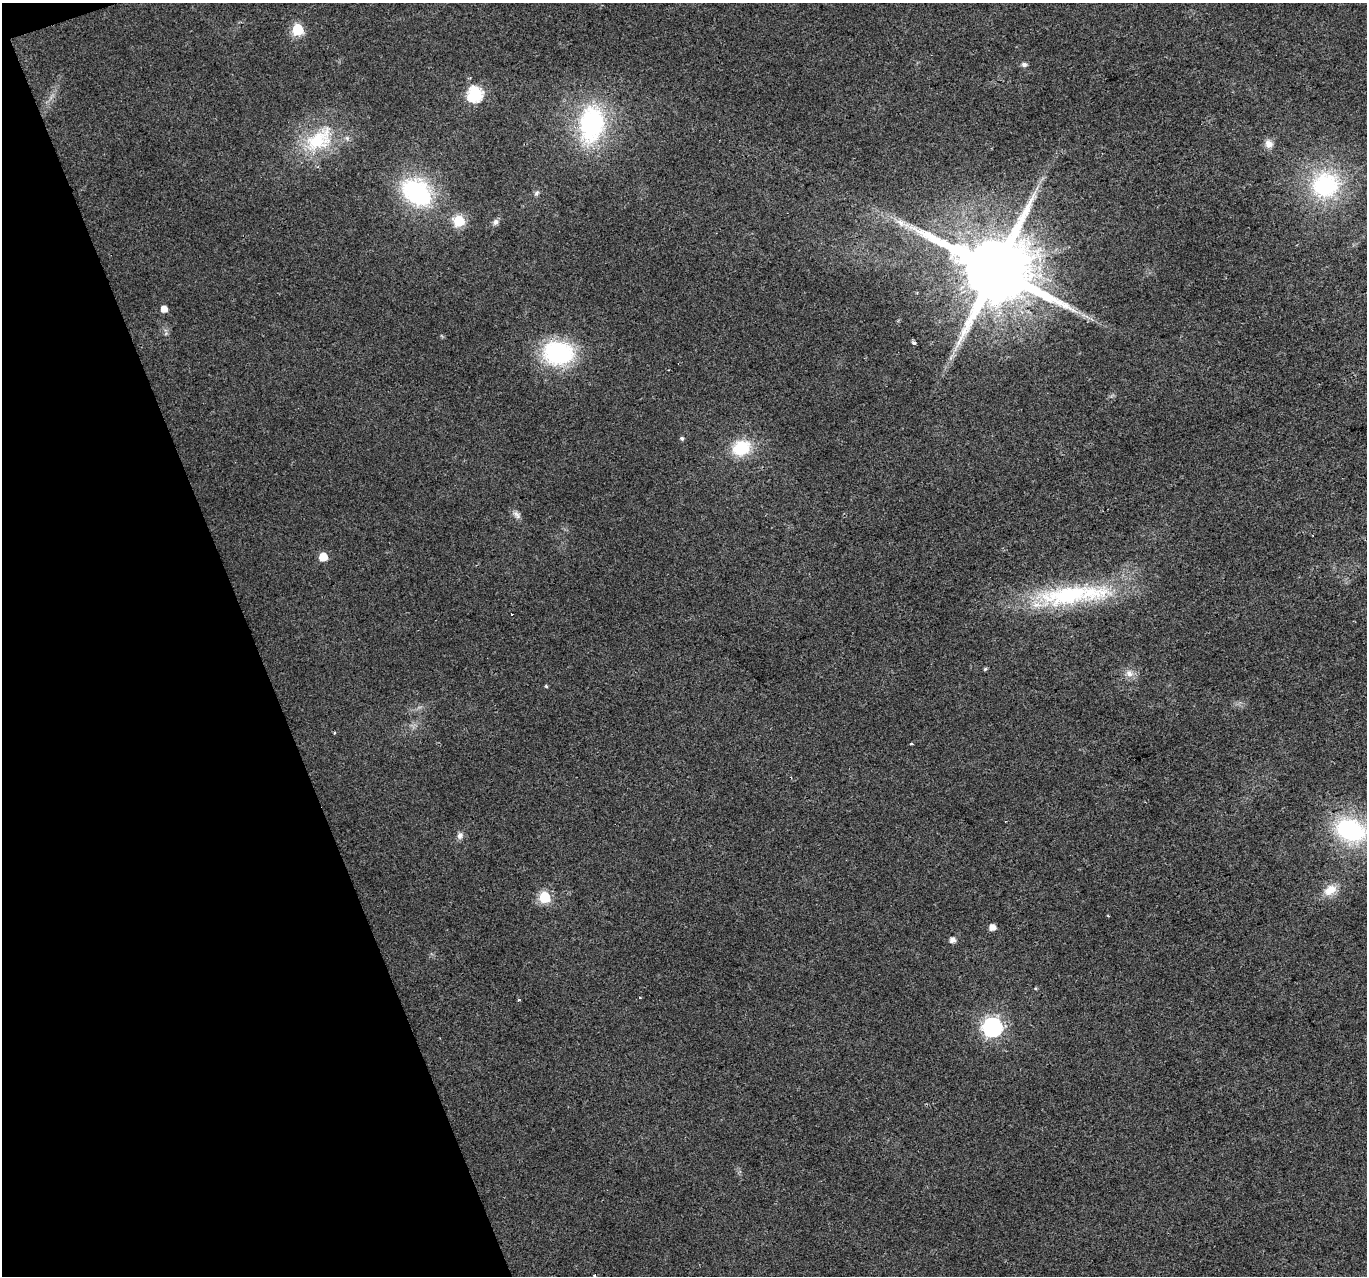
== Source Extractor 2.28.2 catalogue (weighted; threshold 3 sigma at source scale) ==
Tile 5 of 4 x 4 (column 1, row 2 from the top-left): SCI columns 2-1366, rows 2675-3948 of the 5461 x 5294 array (HDU 1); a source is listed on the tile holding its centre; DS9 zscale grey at full resolution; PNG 1369 x 1278 px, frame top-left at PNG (2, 3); no overlay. Shown black and unused: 19% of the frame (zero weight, under 2 of 3 exposures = <1% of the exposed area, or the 3 px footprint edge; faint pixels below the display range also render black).
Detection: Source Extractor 2.28.2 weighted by HDU 2 'WHT'; one run over the whole footprint, this tile lists its part. Background 0.0183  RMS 0.0061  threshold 0.0273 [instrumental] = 3 sigma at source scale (4.5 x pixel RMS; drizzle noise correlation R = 1.50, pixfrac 1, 0.0396/0.0396 arcsec/px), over >= 5 px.
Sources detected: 38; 1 cosmic-ray / hot-pixel residue — not listed; the other 37 listed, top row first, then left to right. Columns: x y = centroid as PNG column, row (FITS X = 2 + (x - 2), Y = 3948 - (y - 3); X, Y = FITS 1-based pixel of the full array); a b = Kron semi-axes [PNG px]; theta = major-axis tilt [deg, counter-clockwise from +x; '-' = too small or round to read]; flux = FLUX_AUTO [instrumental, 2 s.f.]
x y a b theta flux
298 30 6 6 - 48
1024 64 6 5 - 2.2
475 94 7 7 - 110
591 124 41 28 83 83
319 140 49 28 37 44
1269 144 11 10 - 4.3
1325 185 32 28 22 67
417 192 29 20 -38 86
537 193 8 5 53 1.4
459 221 6 6 - 46
495 222 8 6 60 2.2
901 223 15 8 -39 5.5
995 270 21 18 -6 8800
164 309 5 5 - 5.9
914 343 3 3 - 4
558 353 29 22 -5 74
682 438 5 5 - 1.2
741 448 19 15 23 26
517 515 13 7 -37 2.7
323 557 6 5 - 14
1073 595 109 23 6 85
512 614 3 2 - 0.64
985 669 6 4 43 0.81
1129 673 11 9 -53 4.3
546 686 4 3 - 0.86
334 733 4 3 - 0.54
911 744 3 3 - 1.1
1350 830 31 22 -21 71
460 835 9 7 67 2.6
1330 890 19 12 33 9
545 897 6 6 - 48
992 927 5 5 - 5.6
952 940 5 5 - 3.9
640 998 3 2 - 0.57
519 1000 3 3 - 1
992 1027 7 7 - 260
595 1275 3 3 - 1.4
Isophote crosses this tile's border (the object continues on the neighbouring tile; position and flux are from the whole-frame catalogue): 1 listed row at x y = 595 1275